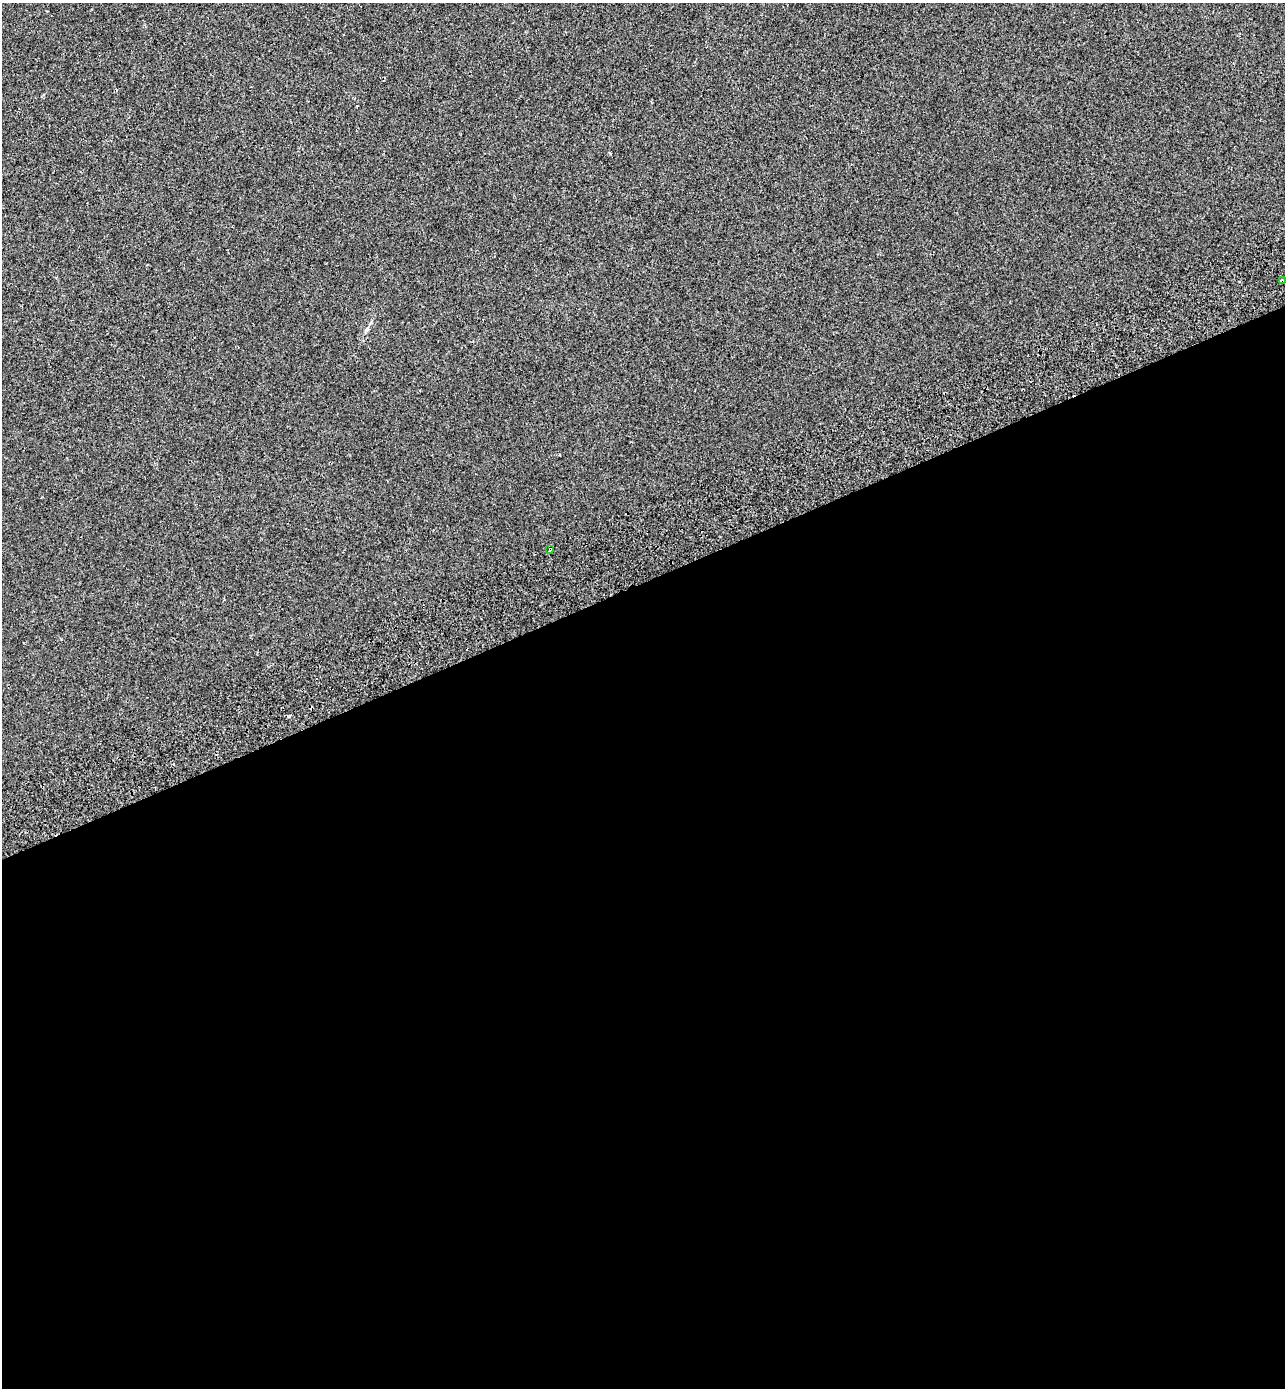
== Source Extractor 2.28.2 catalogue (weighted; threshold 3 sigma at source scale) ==
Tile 15 of 4 x 4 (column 3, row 4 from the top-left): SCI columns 2817-4099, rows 96-1481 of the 5579 x 5738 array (HDU 1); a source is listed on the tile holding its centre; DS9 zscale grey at full resolution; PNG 1287 x 1390 px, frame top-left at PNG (2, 3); each listed source drawn as its Kron ellipse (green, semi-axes under 4 px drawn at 4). Shown black and unused: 58% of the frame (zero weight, under 2 of 3 exposures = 7% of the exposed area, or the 3 px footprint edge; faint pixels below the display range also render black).
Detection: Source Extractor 2.28.2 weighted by HDU 2 'WHT'; one run over the whole footprint, this tile lists its part. Background -1.84e-04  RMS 0.0045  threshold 0.0203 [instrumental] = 3 sigma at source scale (4.5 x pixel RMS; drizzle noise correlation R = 1.50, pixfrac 1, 0.0396/0.0396 arcsec/px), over >= 5 px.
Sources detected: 3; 1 cosmic-ray / hot-pixel residue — neither listed nor drawn; the other 2 listed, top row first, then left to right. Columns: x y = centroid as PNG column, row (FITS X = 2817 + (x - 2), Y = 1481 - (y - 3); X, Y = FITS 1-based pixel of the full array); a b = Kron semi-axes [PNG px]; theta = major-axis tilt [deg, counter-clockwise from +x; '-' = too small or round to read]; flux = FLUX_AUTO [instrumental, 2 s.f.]
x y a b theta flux
1282 281 4 3 - 3.2
550 549 4 3 - 2.2
Overlapping masked pixels (flux is a lower limit): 2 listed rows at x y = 1282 281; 550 549